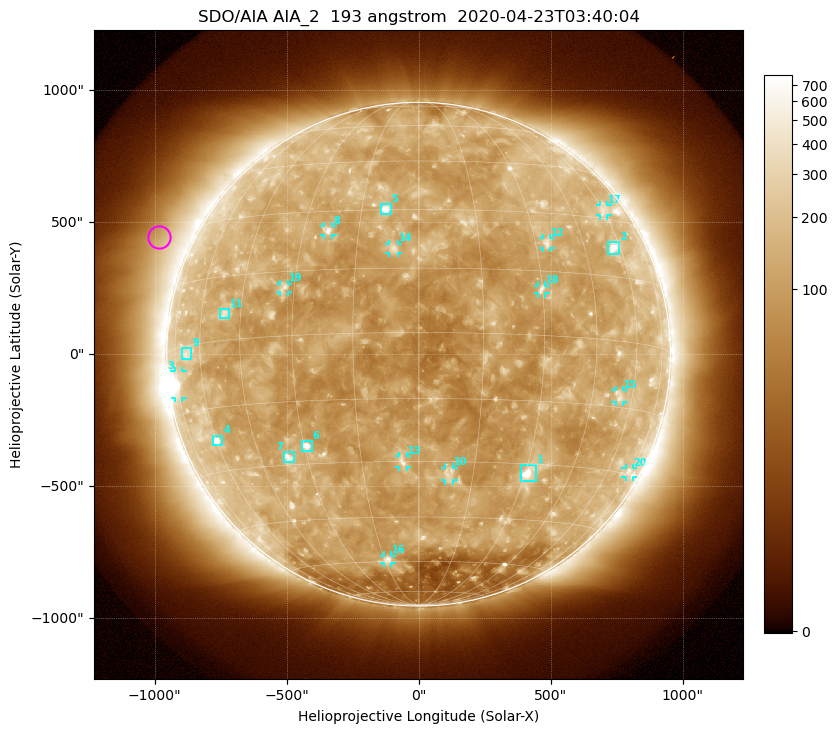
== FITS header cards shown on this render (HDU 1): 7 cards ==
TELESCOP= 'SDO/AIA'
INSTRUME= 'AIA_2'
WAVELNTH=                  193
WAVEUNIT= 'angstrom'
DATE-OBS= '2020-04-23T03:40:04.84'
CTYPE1  = 'HPLN-TAN'
CTYPE2  = 'HPLT-TAN'

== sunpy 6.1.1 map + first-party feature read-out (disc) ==
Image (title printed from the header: SDO/AIA AIA_2  193 angstrom  2020-04-23T03:40:04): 1024 x 1024 px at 2.4 arcsec/px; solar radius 954 arcsec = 398 px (full disc in frame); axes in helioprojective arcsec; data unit not stated in the header (colour bar unlabelled)
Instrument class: DISC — disc imager (sunpy class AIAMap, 193 A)
Bright regions (active regions / flare kernels): reference = the median radial profile (limb darkening/brightening removed); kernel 9 px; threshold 5 sigma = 161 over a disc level ~113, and >= 1.15x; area >= 12 px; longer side >= 10 px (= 24 arcsec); searched inside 0.97 R_sun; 28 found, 20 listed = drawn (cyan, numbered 1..; 12 of them under ~33 arcsec drawn as corner ticks so the feature stays visible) (cap 20 boxes per figure: the strongest are kept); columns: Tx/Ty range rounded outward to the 5 arcsec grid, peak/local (2 s.f.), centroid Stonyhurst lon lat
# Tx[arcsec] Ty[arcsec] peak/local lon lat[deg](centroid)
1 385..445 -480..-420 10 +31 -32
2 715..760 380..425 7.8 +57 +22
3 -925..-895 -165..-65 7 -74 -8
4 -780..-745 -345..-310 7.5 -60 -23
5 -145..-105 530..570 7 -9 +30
6 -445..-405 -370..-325 7.8 -29 -26
7 -510..-470 -410..-370 6.7 -36 -28
8 -360..-325 450..485 5.4 -23 +25
9 -895..-860 -20..25 2.6 -67 -2
10 100..135 -480..-430 3.7 +8 -33
11 -750..-715 135..170 3.6 -51 +6
12 470..500 400..440 3.9 +33 +22
13 -75..-45 -430..-385 4.7 -4 -30
14 -110..-80 385..420 4.5 -6 +20
15 745..775 -180..-135 3.2 +55 -12
16 -130..-100 -790..-760 3.8 -14 -59
17 685..715 525..565 2.4 +60 +32
18 450..480 230..260 4.3 +30 +11
19 -525..-495 235..270 3.6 -33 +11
20 785..810 -465..-430 2.7 +73 -29
Off-limb structures (1.02-1.3 R_sun): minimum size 162 px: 7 found; the strongest spans PA ~40..90 deg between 1.05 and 1.3 R_sun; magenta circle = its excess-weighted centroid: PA ~65 deg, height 1.13 R_sun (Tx ~-985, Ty ~445 arcsec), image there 1.9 x the reference